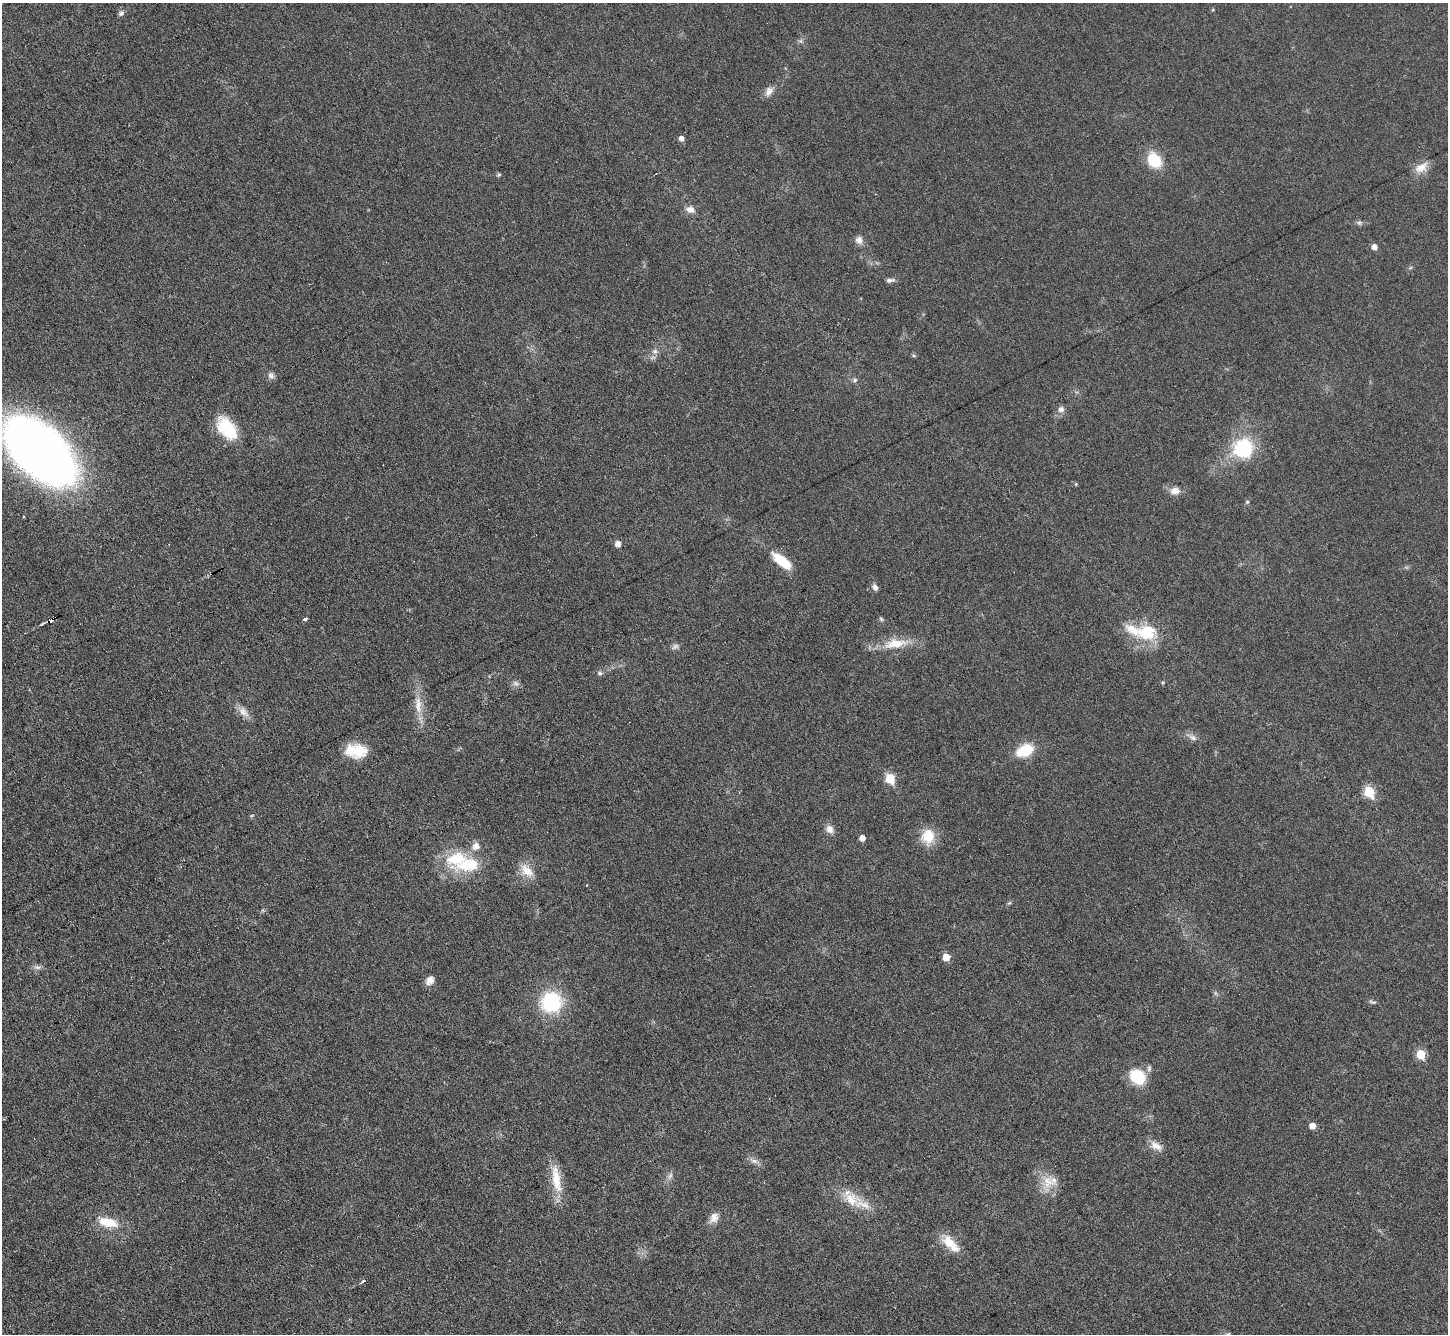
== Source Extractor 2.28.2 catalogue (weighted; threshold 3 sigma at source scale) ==
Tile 7 of 4 x 4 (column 3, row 2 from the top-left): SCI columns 2893-4338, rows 2957-4288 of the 5783 x 5774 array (HDU 1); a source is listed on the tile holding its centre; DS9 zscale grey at full resolution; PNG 1450 x 1336 px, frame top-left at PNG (2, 3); no overlay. Shown black and unused: <1% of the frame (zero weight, under 3 of 6 exposures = <1% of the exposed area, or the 3 px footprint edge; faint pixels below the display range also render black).
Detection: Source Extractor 2.28.2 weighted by HDU 2 'WHT'; one run over the whole footprint, this tile lists its part. Background 0.0318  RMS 0.0038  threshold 0.0155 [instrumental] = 3 sigma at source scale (4.09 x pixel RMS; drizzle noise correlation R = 1.36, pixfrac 0.8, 0.05/0.05 arcsec/px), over >= 5 px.
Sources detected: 69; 3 inside a brighter listed object's ellipse — not listed separately; the other 66 listed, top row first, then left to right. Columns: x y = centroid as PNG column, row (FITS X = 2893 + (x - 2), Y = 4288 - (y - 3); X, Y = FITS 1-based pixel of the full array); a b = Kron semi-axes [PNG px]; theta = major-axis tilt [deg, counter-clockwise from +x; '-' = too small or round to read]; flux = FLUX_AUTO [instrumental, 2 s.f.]
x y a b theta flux
121 13 8 6 38 0.92
769 91 14 9 57 2.3
681 138 5 5 - 1.8
1154 160 17 13 -54 11
1421 167 19 11 31 4
499 174 6 4 51 0.47
690 209 12 9 -15 2.2
1359 223 7 6 - 0.8
859 240 10 9 - 2
1374 247 5 5 - 2.1
890 280 11 5 6 1.2
655 351 8 6 14 1.2
914 356 5 3 - 0.45
271 375 9 7 -59 1.3
855 380 7 5 25 0.74
1061 409 9 9 - 1.6
227 428 30 17 -52 14
1243 449 24 24 - 21
40 451 58 33 -44 340
1076 484 5 3 - 0.37
1175 491 13 9 8 2.7
1247 502 5 5 - 0.51
618 544 6 5 - 2.4
782 561 21 8 -38 12
875 587 8 7 - 1.3
305 619 4 3 - 1.5
881 619 7 4 -46 0.55
50 620 6 3 29 14
1146 632 26 19 0 15
895 643 35 12 7 8.6
675 647 12 6 30 1.2
600 673 7 5 -2 0.89
515 683 9 6 -17 1.2
418 705 28 9 -88 5.7
244 712 17 10 -41 2.7
1193 738 13 7 -28 1.7
1024 750 17 10 26 12
356 751 23 14 -4 9.4
890 779 6 5 - 15
1369 792 6 5 - 19
252 815 6 3 20 0.4
830 829 10 9 - 2.4
928 836 16 14 80 8.6
862 838 5 5 - 2.2
476 846 11 9 45 2.5
468 864 34 17 8 16
527 871 21 11 -43 5.1
263 910 6 4 71 0.47
946 957 5 5 - 5.3
37 967 12 5 -2 1.2
430 980 11 9 49 2.3
551 1002 21 21 - 24
1373 1002 12 3 -16 0.74
1421 1054 6 5 - 11
1137 1077 15 12 -40 15
1312 1126 5 5 - 3.1
1156 1146 18 9 -31 3.1
754 1161 11 6 -15 1.6
670 1176 10 5 63 1.2
556 1179 41 11 -81 8.4
1048 1182 21 15 78 6.5
851 1199 26 17 -23 8.5
714 1218 15 11 65 2.7
108 1222 27 12 -13 7.8
950 1243 29 12 -46 6.7
363 1281 7 3 40 0.48
Overlapping masked pixels (flux is a lower limit): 1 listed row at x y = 50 620
Isophote crosses this tile's border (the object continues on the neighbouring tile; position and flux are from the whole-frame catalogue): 1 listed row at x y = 40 451